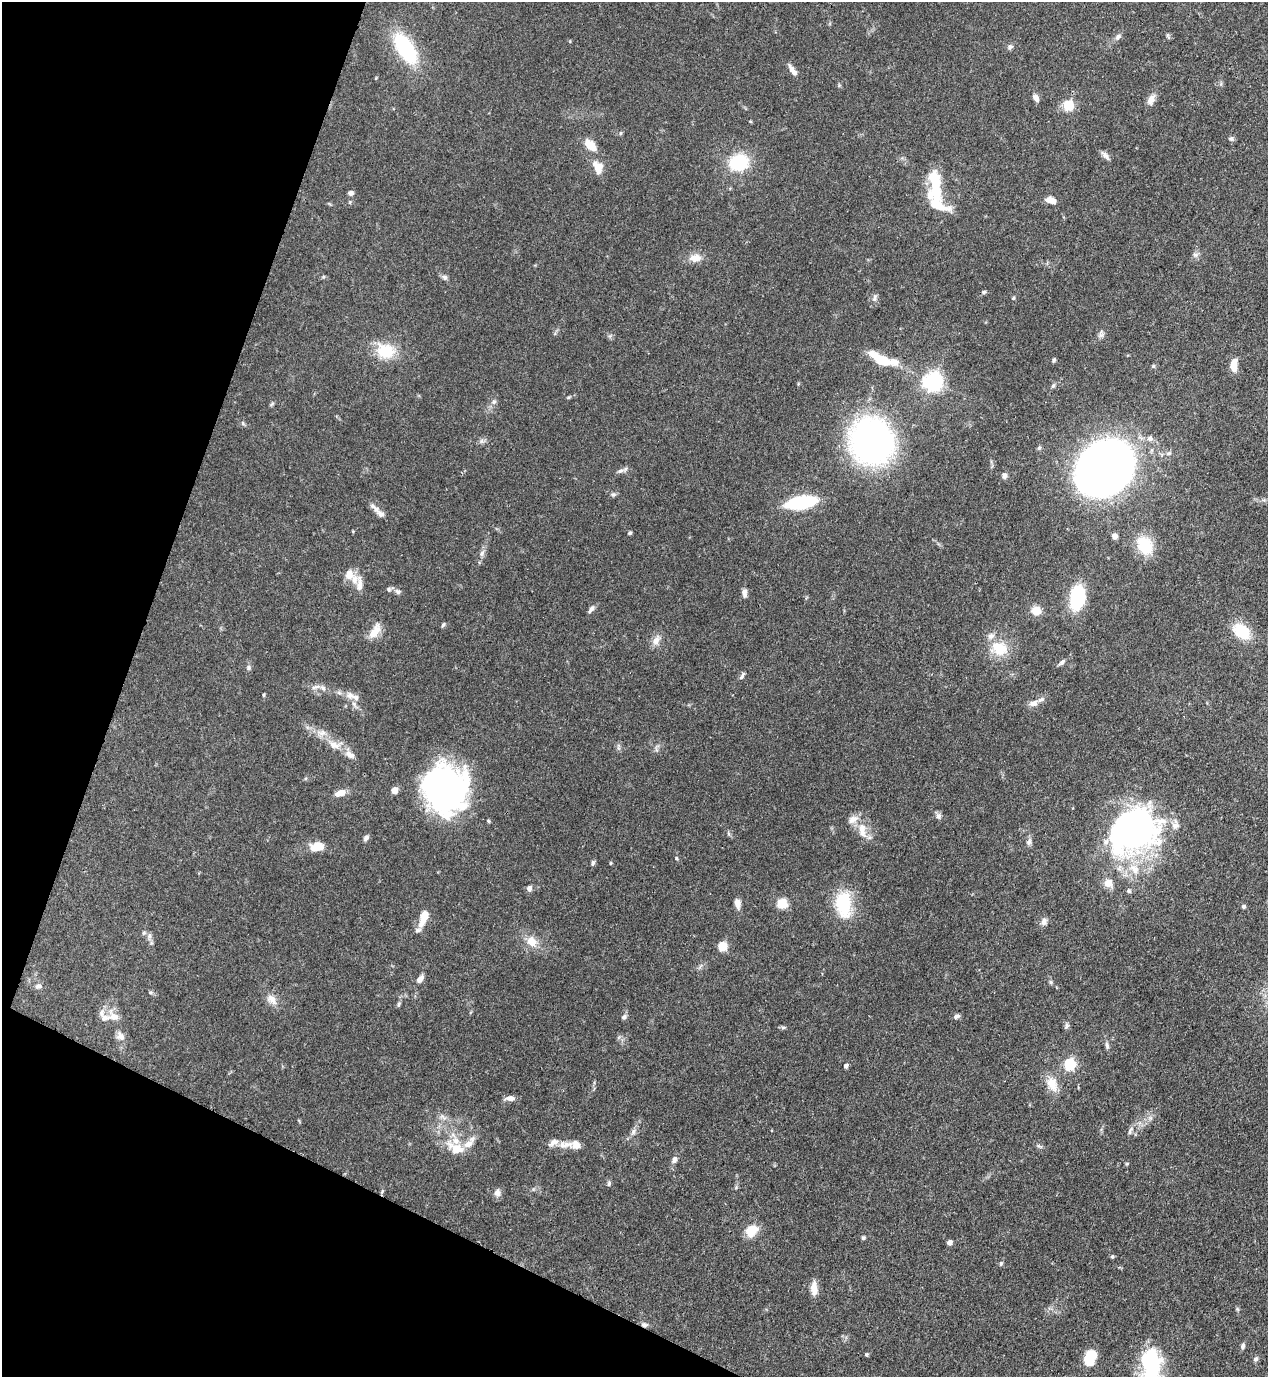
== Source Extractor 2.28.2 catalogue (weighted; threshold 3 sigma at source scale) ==
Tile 9 of 4 x 4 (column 1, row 3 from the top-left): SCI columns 353-1618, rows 1416-2790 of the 5638 x 5578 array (HDU 1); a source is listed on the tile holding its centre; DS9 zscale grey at full resolution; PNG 1270 x 1379 px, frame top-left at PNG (2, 2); no overlay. Shown black and unused: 19% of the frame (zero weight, under 3 of 4 exposures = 7% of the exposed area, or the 3 px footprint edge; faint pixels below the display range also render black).
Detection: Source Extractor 2.28.2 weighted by HDU 2 'WHT'; one run over the whole footprint, this tile lists its part. Background 0.0696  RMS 0.0036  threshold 0.0161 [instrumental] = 3 sigma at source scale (4.5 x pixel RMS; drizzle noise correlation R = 1.50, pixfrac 1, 0.05/0.05 arcsec/px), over >= 5 px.
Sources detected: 155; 7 inside a brighter object's white glare — not listed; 15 inside a brighter listed object's ellipse — not listed separately; the other 133 listed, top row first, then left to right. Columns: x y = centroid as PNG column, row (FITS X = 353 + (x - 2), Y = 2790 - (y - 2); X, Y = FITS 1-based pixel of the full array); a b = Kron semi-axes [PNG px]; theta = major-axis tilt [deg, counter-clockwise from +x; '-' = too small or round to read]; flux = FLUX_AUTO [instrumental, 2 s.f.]
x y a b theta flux
1118 37 10 6 40 1.2
1010 47 7 6 - 0.84
405 48 30 14 -58 33
793 70 16 6 -57 2.2
1036 98 10 6 -55 1.5
1151 99 15 8 62 2.3
1068 105 6 5 - 26
1231 139 7 6 - 0.77
590 145 17 10 -44 4.6
1105 155 14 6 -45 1.4
739 162 18 15 14 19
598 168 15 10 -66 4.5
934 180 18 11 -78 11
350 193 7 6 - 1
1051 200 12 6 -15 3
1195 255 8 6 -1 1
695 258 17 10 7 3.5
445 277 7 6 - 1
984 292 5 5 - 0.76
875 298 11 6 80 1.2
1013 298 5 4 - 0.48
1101 334 11 6 90 1.1
386 351 23 18 -19 11
881 359 34 12 -22 13
1054 360 6 4 61 0.55
1153 366 5 5 - 0.49
1233 366 11 8 -76 3
933 382 7 7 - 180
1053 386 7 5 62 0.69
568 397 5 4 - 0.41
494 402 7 6 - 0.92
272 404 7 4 45 0.53
243 423 6 5 - 0.59
1150 438 7 7 - 1.4
482 441 7 4 89 0.75
871 442 34 32 -72 130
1039 448 6 5 - 0.56
1104 469 42 34 37 300
620 471 11 5 15 1.1
1004 476 7 6 - 1.1
613 495 7 6 - 0.79
801 502 21 9 10 34
380 513 17 8 -36 2.3
630 533 5 4 - 0.5
1114 536 6 6 - 1.3
1145 545 24 17 -60 11
482 553 8 4 46 0.88
349 574 15 12 -86 3.4
360 584 22 8 -85 3.2
389 589 6 6 - 0.7
398 592 9 6 -26 1.1
744 593 12 7 -86 1.3
1077 598 23 13 83 22
591 609 10 5 50 1.3
1036 610 10 9 - 4.1
443 625 6 4 57 0.61
375 631 21 10 57 4.4
1241 631 22 15 -37 9.8
656 640 16 9 65 2.5
999 649 23 18 -27 9
1061 663 9 5 39 0.89
248 668 7 6 - 0.84
742 676 11 4 59 0.87
316 687 14 5 15 1.4
264 695 6 3 83 0.4
350 695 12 9 -32 2.4
1033 703 11 8 15 2
322 733 12 8 1 2.4
335 745 23 11 -1 4.4
445 789 45 40 24 98
394 790 5 5 - 5
340 793 12 7 20 3.3
938 816 7 7 - 1.3
1175 826 11 10 - 2.3
862 830 26 11 -82 5.1
1128 834 44 38 49 95
366 838 8 5 51 1.1
1029 842 11 6 72 1.3
317 847 17 10 6 5.6
676 858 5 4 - 0.4
593 863 6 5 - 0.75
611 863 4 4 - 0.35
1108 883 7 6 - 5.4
529 888 7 6 - 1.4
1129 891 6 6 - 0.66
737 903 11 6 -76 2.4
782 903 9 8 - 7.6
843 904 36 20 -86 16
1244 906 5 5 - 0.62
424 917 20 8 71 6.3
1044 922 10 8 73 1.6
144 933 6 5 - 0.64
149 936 8 5 82 1
532 942 13 10 -56 4.8
722 946 6 5 - 18
420 979 10 6 52 2.1
1051 982 6 5 - 0.55
38 986 9 7 2 1.2
150 992 6 4 -19 0.49
272 999 16 11 -44 3.2
398 1005 8 4 89 0.59
956 1016 8 6 17 0.98
114 1017 17 12 -20 4
624 1017 7 6 - 0.96
1067 1026 9 6 69 0.84
783 1028 6 4 1 0.6
120 1036 13 10 -68 2.3
1107 1045 10 5 -80 0.97
1069 1064 6 5 - 39
846 1066 4 4 - 1.1
1052 1084 19 12 -67 5.5
510 1098 11 6 3 1.9
633 1131 10 6 60 1.3
1130 1131 13 4 66 1.1
565 1145 24 10 4 4
456 1148 27 14 -27 7.3
674 1160 9 6 64 1.5
1127 1164 6 4 2 0.36
609 1183 8 5 80 0.66
497 1193 9 9 - 1.7
751 1231 10 8 50 9.1
863 1238 5 4 - 0.59
949 1242 5 4 - 1.8
1112 1257 6 5 - 0.48
1001 1263 6 5 - 0.57
814 1288 18 7 -87 3.4
1237 1309 6 4 -46 0.45
644 1325 9 6 -5 1.1
1243 1346 8 5 77 0.88
866 1354 5 4 - 0.44
1090 1357 15 9 66 13
1256 1359 7 6 - 0.81
1152 1360 38 21 -71 21
Overlapping masked pixels (flux is a lower limit): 1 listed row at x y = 644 1325
Isophote crosses this tile's border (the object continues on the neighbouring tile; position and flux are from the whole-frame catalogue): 1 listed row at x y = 1152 1360